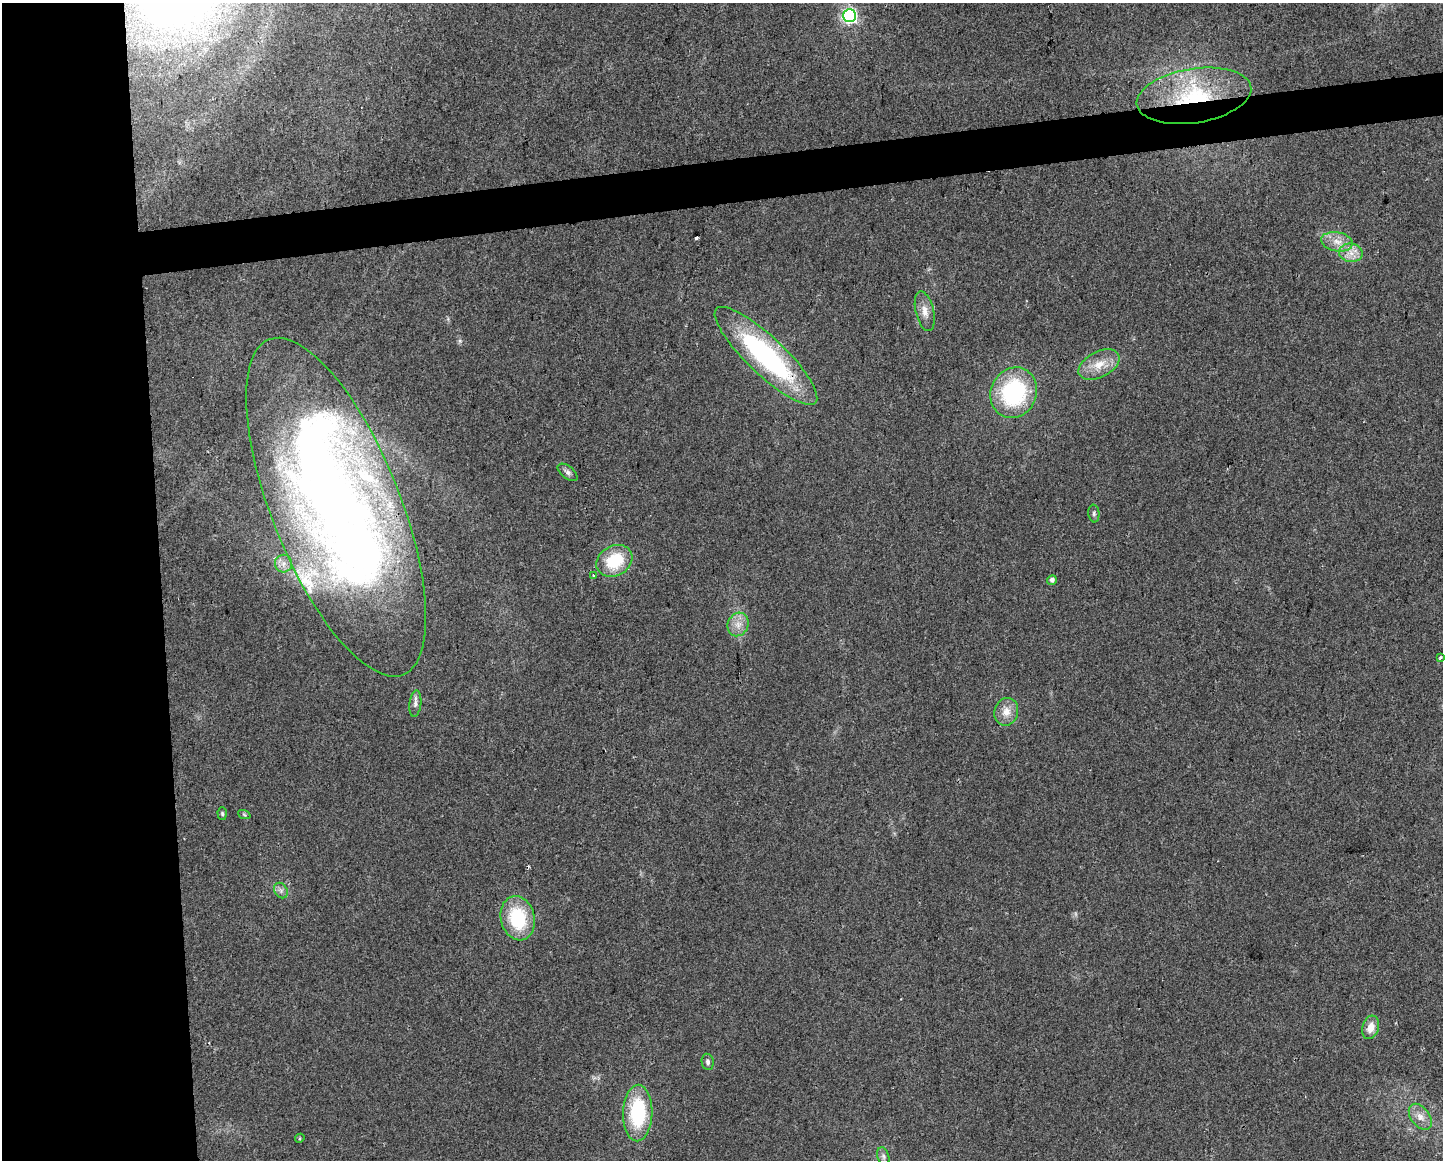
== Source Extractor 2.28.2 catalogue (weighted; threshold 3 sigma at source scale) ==
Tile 7 of 3 x 4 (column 1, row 3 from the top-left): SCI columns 12-1452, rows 1159-2316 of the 4391 x 4633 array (HDU 1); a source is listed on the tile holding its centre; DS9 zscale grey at full resolution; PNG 1445 x 1162 px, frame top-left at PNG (2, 3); each listed source drawn as its Kron ellipse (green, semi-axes under 4 px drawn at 4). Shown black and unused: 14% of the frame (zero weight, under 2 of 3 exposures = <1% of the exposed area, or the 3 px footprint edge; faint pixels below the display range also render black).
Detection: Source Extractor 2.28.2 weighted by HDU 2 'WHT'; one run over the whole footprint, this tile lists its part. Background 0.0515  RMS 0.0069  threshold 0.0308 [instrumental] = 3 sigma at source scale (4.5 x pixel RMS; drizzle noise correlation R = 1.50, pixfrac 1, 0.0396/0.0396 arcsec/px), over >= 5 px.
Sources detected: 34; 1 inside a brighter object's white glare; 1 cosmic-ray / hot-pixel residue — neither listed nor drawn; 3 inside a brighter listed object's ellipse — not listed separately; the other 29 listed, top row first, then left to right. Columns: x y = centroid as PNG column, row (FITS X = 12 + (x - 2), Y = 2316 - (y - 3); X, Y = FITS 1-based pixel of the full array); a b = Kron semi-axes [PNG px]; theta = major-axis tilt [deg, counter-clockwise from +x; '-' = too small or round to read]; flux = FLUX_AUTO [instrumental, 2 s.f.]
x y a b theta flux
850 16 6 6 - 180
1194 96 58 27 9 76
1337 242 16 9 -10 7.9
1351 253 12 9 -7 6.4
925 311 20 9 -77 6.7
766 356 68 19 -44 130
1099 365 22 12 27 13
1014 393 26 22 64 72
568 472 12 6 -38 2.6
336 507 181 64 -68 850
1094 513 9 5 -84 1.7
614 561 19 15 30 29
283 564 9 8 - 4.2
593 576 3 3 - 2.2
1052 580 5 4 - 2.6
738 624 12 10 65 6.7
1440 658 4 3 - 1.1
415 704 13 6 83 3
1006 712 14 12 71 7.8
222 814 6 4 -87 1.1
244 814 6 4 -20 0.97
281 891 8 6 -56 2.3
518 918 22 17 -77 39
1371 1027 12 8 73 7.5
708 1062 8 6 -79 2.2
638 1113 28 14 89 52
1420 1117 15 9 -53 6.2
300 1138 5 3 - 0.82
883 1156 9 6 -72 2.1
Overlapping masked pixels (flux is a lower limit): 2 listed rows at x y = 1194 96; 766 356